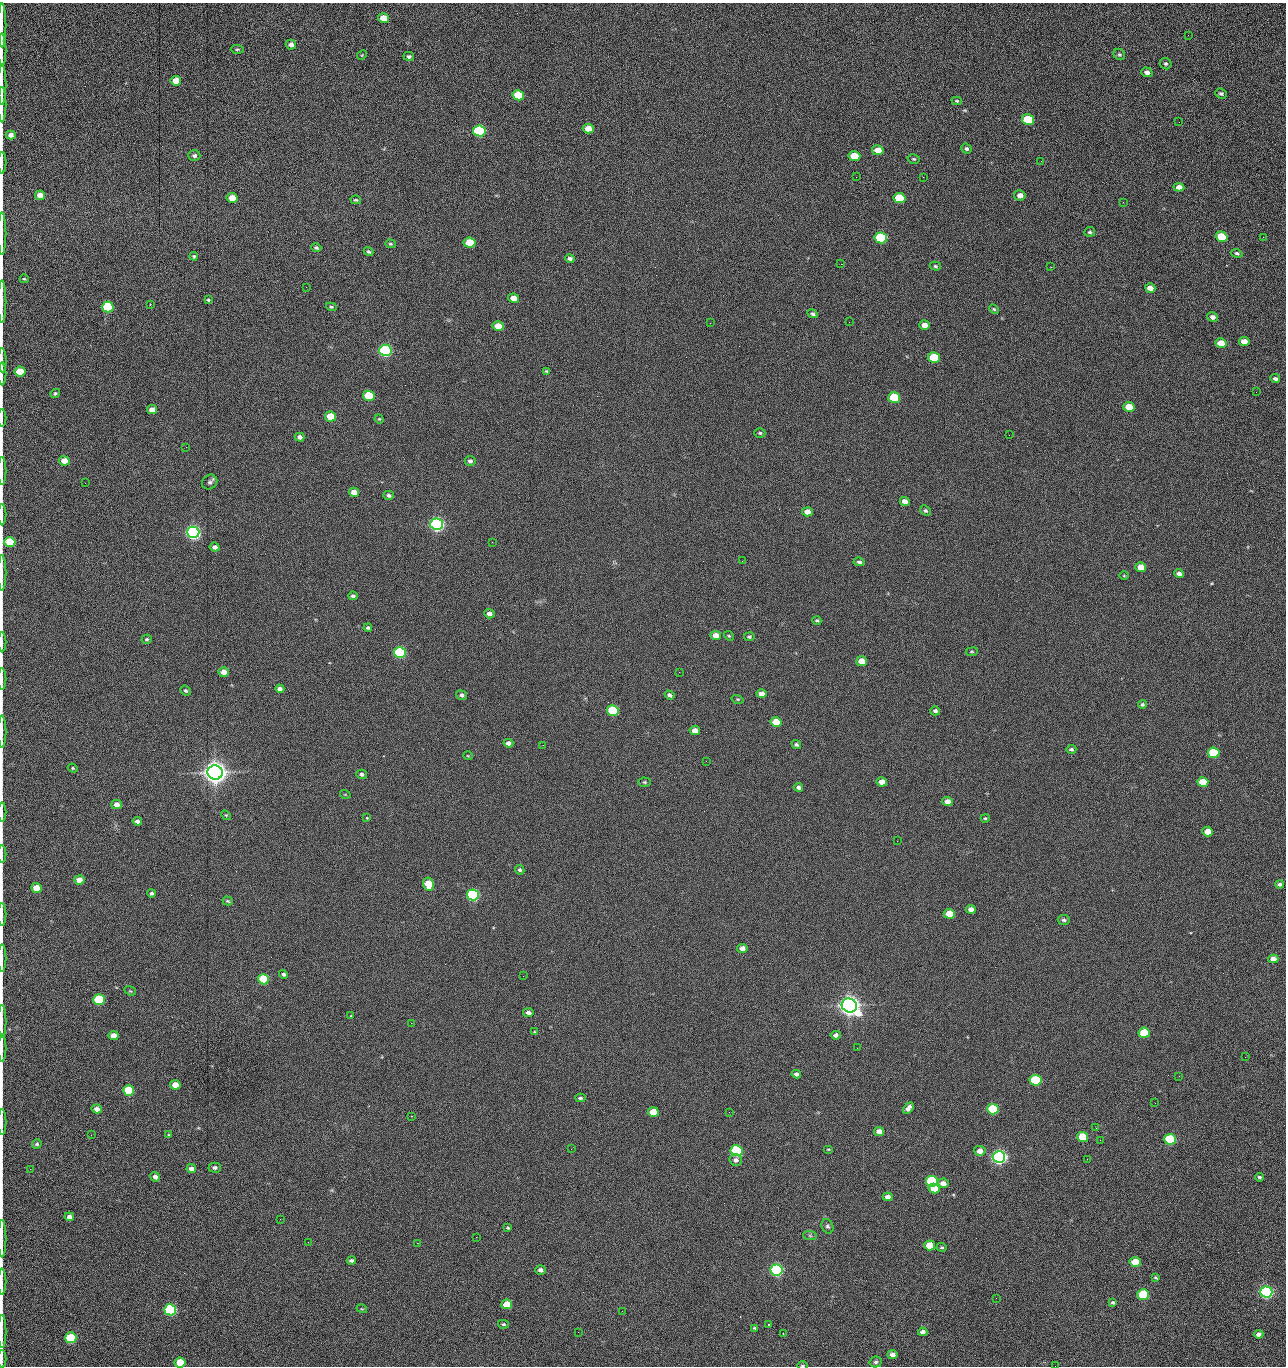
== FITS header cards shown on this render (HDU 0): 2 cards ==
NAXIS1  =                 1284 /fastest changing axis
NAXIS2  =                 1364 /next to fastest changing axis

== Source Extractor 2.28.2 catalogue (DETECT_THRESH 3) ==
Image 1284 x 1364 px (HDU 0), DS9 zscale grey, 1 PNG px = 1 image px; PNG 1288 x 1368 px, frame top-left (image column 1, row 1364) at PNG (2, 3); each listed source drawn as its Kron ellipse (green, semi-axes under 4 px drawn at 4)
Background 145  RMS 15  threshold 44.5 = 3 sigma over >= 5 px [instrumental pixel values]
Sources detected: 275; all 275 listed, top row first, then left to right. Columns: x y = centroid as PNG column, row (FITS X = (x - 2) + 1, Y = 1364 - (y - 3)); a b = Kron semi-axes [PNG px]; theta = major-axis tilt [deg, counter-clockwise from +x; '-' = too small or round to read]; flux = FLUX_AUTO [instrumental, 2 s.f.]
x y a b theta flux
383 18 6 4 -16 1.3e+04
2 25 22 2 90 3.9e+03
1188 35 2 2 - 9.1e+02
291 45 5 5 - 5.2e+03
237 49 6 4 -2 1.4e+03
2 50 17 2 90 2.8e+03
1119 54 6 5 - 1.9e+03
362 55 5 4 - 1.0e+03
409 56 5 4 - 2.4e+03
1166 64 6 5 - 1.8e+03
1147 72 5 4 - 4.6e+03
176 81 5 5 - 1.4e+04
2 84 20 2 90 3.4e+03
1221 94 6 5 - 2.0e+03
518 95 6 5 - 4.2e+04
957 101 5 4 - 1.2e+03
2 105 17 2 90 3.1e+03
1028 120 6 5 - 6.0e+04
1179 122 2 2 - 6.6e+02
588 129 6 4 -5 1.4e+04
479 131 6 5 - 1.6e+05
11 135 5 4 - 4.8e+03
966 149 5 4 - 2.1e+03
878 150 6 5 - 1.2e+04
194 156 6 5 - 2.4e+03
854 156 6 5 - 2.8e+04
914 159 6 4 -14 1.6e+03
1041 161 2 2 - 1.2e+03
2 163 11 2 90 1.9e+03
856 177 2 2 - 1.5e+03
923 177 2 2 - 1.2e+04
1179 187 5 4 - 6.3e+03
40 195 5 4 - 9.9e+03
1020 195 6 5 - 5.8e+03
232 198 5 5 - 2.0e+04
899 198 6 5 - 5.1e+04
356 200 5 4 - 1.4e+03
1123 202 2 2 - 5.9e+02
1090 232 5 4 - 1.5e+03
2 233 21 2 90 3.7e+03
1222 237 6 5 - 4.2e+04
1263 237 2 2 - 5.8e+02
881 238 6 5 - 1.0e+05
470 243 6 5 - 4.0e+04
390 244 5 4 - 1.3e+03
316 248 5 4 - 1.5e+03
369 252 5 4 - 1.7e+03
1237 253 6 4 -17 2.0e+03
194 256 4 4 - 1.3e+03
570 259 5 4 - 2.6e+03
841 264 2 2 - 1.8e+04
935 266 5 4 - 1.5e+03
1051 267 2 2 - 5.1e+02
24 279 4 3 - 1.0e+03
306 287 2 2 - 4.7e+02
1150 288 5 4 - 7.5e+03
513 298 5 4 - 9.1e+03
208 300 3 3 - 1.3e+03
2 302 21 2 90 3.3e+03
150 304 2 2 - 5.1e+02
108 307 6 5 - 1.0e+05
331 307 5 4 - 1.3e+03
994 309 5 4 - 1.3e+03
813 314 5 4 - 2.0e+03
1213 317 5 4 - 3.9e+03
849 322 2 2 - 5.0e+02
710 323 2 2 - 2.3e+03
925 325 5 4 - 7.5e+03
498 326 6 5 - 1.6e+04
1244 341 5 4 - 1.0e+04
1221 343 5 4 - 1.6e+04
385 350 6 5 - 3.0e+05
934 357 6 5 - 5.7e+04
2 360 12 3 -89 2.2e+03
547 371 4 3 - 1.3e+03
20 372 5 5 - 2.5e+04
2 374 11 2 90 1.9e+03
1275 379 5 4 - 2.5e+03
1256 392 2 2 - 6.2e+02
55 394 5 4 - 1.7e+03
369 396 6 5 - 3.7e+04
894 398 6 5 - 5.9e+04
1129 407 5 5 - 1.8e+04
152 410 5 4 - 8.2e+03
330 417 5 5 - 2.8e+04
2 418 9 2 90 1.4e+03
379 419 5 4 - 1.0e+03
760 433 5 4 - 1.5e+03
1009 435 2 2 - 2.3e+03
299 437 5 4 - 3.8e+03
186 447 2 2 - 1.9e+03
64 461 5 4 - 1.2e+04
470 461 5 5 - 2.5e+03
2 471 14 2 90 2.1e+03
210 482 8 7 - 2.8e+03
85 483 2 2 - 5.4e+02
354 492 5 4 - 9.4e+03
389 495 5 4 - 2.6e+03
905 501 5 4 - 5.8e+03
925 510 6 4 -41 2.0e+03
807 512 5 4 - 8.6e+03
2 514 11 2 90 2.1e+03
437 524 6 5 - 5.0e+05
193 532 6 5 - 5.4e+05
10 542 5 5 - 4.1e+04
492 542 2 2 - 1.8e+03
215 547 5 4 - 3.8e+03
742 561 2 2 - 5.8e+02
859 562 5 4 - 2.0e+03
1141 567 5 5 - 1.3e+04
2 573 18 2 90 2.9e+03
1179 574 5 4 - 3.7e+03
1124 576 4 3 - 8.0e+02
353 596 4 3 - 2.0e+03
489 614 5 4 - 4.1e+03
817 621 4 3 - 1.4e+03
368 628 4 3 - 1.9e+03
716 635 5 4 - 1.0e+04
729 636 5 4 - 1.2e+03
749 637 5 4 - 1.7e+03
147 639 5 4 - 1.7e+03
2 642 10 2 90 1.6e+03
972 652 6 3 7 1.1e+03
400 653 6 5 - 1.6e+05
862 661 5 4 - 1.4e+04
224 672 5 4 - 7.5e+03
679 672 2 2 - 1.1e+03
2 679 11 2 90 1.9e+03
280 689 4 4 - 4.0e+03
185 691 5 4 - 1.8e+03
762 694 5 4 - 5.8e+03
462 695 5 4 - 2.4e+03
669 695 5 4 - 2.5e+03
738 699 6 4 -18 1.1e+03
1142 704 4 4 - 1.7e+03
613 711 6 5 - 8.4e+04
935 711 5 4 - 2.5e+03
776 722 5 5 - 2.7e+04
695 731 5 4 - 7.6e+03
2 732 16 2 90 2.9e+03
508 743 5 4 - 4.2e+03
796 744 5 4 - 1.8e+03
543 745 2 2 - 2.1e+03
1071 749 5 4 - 1.9e+03
1214 753 6 5 - 7.6e+04
468 756 5 3 - 7.9e+02
706 761 2 2 - 1.4e+03
73 768 5 4 - 1.1e+03
215 772 7 7 - 1.7e+06
362 774 5 4 - 2.5e+03
645 782 6 4 -2 1.5e+03
882 782 5 4 - 1.0e+04
1203 782 5 5 - 2.5e+04
798 787 5 4 - 2.9e+03
345 794 5 3 - 8.2e+02
947 802 5 4 - 7.8e+03
117 804 5 4 - 6.7e+03
2 812 9 2 90 1.9e+03
226 815 5 4 - 1.2e+03
367 818 3 3 - 1.9e+03
985 818 4 3 - 1.2e+03
137 821 4 4 - 3.7e+03
1208 831 5 5 - 1.5e+04
897 841 2 2 - 1.3e+03
2 854 9 2 90 1.3e+03
520 870 5 4 - 1.9e+03
79 880 5 4 - 1.2e+04
428 884 6 5 - 2.7e+04
1280 884 4 4 - 1.9e+03
36 888 5 5 - 1.6e+04
151 893 4 4 - 1.8e+03
473 895 6 5 - 2.4e+05
228 901 5 4 - 1.5e+03
971 909 5 4 - 5.5e+03
949 914 5 5 - 1.9e+04
2 915 11 2 90 1.9e+03
1064 920 6 5 - 2.1e+03
742 948 5 4 - 6.0e+03
2 958 14 2 90 2.3e+03
1273 959 5 4 - 7.3e+03
284 974 4 4 - 1.8e+03
523 976 2 2 - 1.3e+03
263 979 5 5 - 6.0e+04
130 991 6 4 -21 1.3e+03
99 1000 5 5 - 7.5e+04
849 1005 8 7 - 1.4e+06
528 1013 5 4 - 4.2e+03
351 1016 3 2 - 1.0e+03
2 1021 16 2 90 2.9e+03
411 1023 2 2 - 3.6e+03
535 1032 3 3 - 1.0e+03
1144 1033 5 5 - 4.8e+04
836 1035 5 4 - 3.6e+03
114 1036 5 4 - 1.0e+04
2 1048 13 2 90 2.2e+03
857 1048 2 2 - 8.7e+02
1245 1057 3 2 - 1.2e+03
796 1074 5 4 - 3.3e+03
1179 1076 2 2 - 1.8e+03
1035 1080 6 5 - 8.8e+04
175 1085 5 4 - 1.2e+04
129 1090 5 5 - 6.5e+04
580 1098 5 4 - 1.8e+03
1155 1103 2 2 - 5.8e+02
908 1108 6 4 49 4.5e+03
97 1109 5 4 - 5.4e+03
993 1109 6 5 - 7.2e+04
653 1112 5 5 - 2.0e+04
729 1112 2 2 - 6.5e+02
411 1116 3 2 - 6.0e+02
2 1122 13 2 90 2.1e+03
1096 1128 2 2 - 4.9e+02
879 1131 5 4 - 6.9e+03
91 1135 3 2 - 1.8e+03
169 1135 4 3 - 1.0e+03
1082 1137 5 5 - 3.1e+04
1170 1139 6 5 - 9.9e+04
1100 1140 3 2 - 1.8e+03
37 1144 5 4 - 1.6e+03
571 1149 2 2 - 6.8e+02
828 1149 5 3 - 9.5e+02
736 1151 6 5 - 1.5e+05
980 1151 5 5 - 7.6e+03
999 1157 6 5 - 6.3e+05
1087 1159 3 2 - 1.4e+03
736 1160 6 5 - 3.2e+03
215 1168 6 5 - 2.6e+03
30 1169 3 2 - 1.6e+03
191 1169 5 4 - 4.4e+03
155 1177 5 4 - 3.6e+03
1259 1177 4 4 - 1.8e+03
932 1181 6 5 - 1.5e+05
943 1183 5 4 - 6.2e+03
934 1189 5 5 - 1.6e+04
888 1197 5 4 - 4.3e+03
69 1217 5 4 - 4.4e+03
280 1219 2 2 - 1.4e+03
827 1226 7 5 -66 2.2e+03
508 1228 4 3 - 1.3e+03
810 1236 7 4 -2 1.8e+03
476 1237 2 2 - 5.0e+03
2 1238 19 2 90 3.1e+03
308 1242 2 2 - 1.1e+03
417 1243 2 2 - 3.5e+03
930 1245 5 5 - 1.9e+04
942 1247 5 4 - 1.4e+03
351 1261 4 3 - 2.6e+03
1135 1262 6 5 - 2.7e+04
540 1270 5 4 - 3.3e+03
777 1270 6 5 - 3.1e+05
1155 1278 4 3 - 1.3e+03
2 1282 13 2 90 2.2e+03
1266 1292 6 5 - 3.6e+05
1143 1295 6 5 - 7.8e+04
996 1298 2 2 - 1.9e+03
1113 1302 4 4 - 1.5e+03
507 1304 5 5 - 1.7e+04
362 1309 5 3 - 9.1e+02
170 1310 6 5 - 2.4e+05
622 1311 2 2 - 4.9e+02
503 1324 5 4 - 1.5e+03
768 1324 2 2 - 6.1e+02
754 1328 4 3 - 1.2e+03
2 1331 16 2 90 3.0e+03
578 1332 2 2 - 2.2e+03
923 1332 5 4 - 3.9e+03
783 1333 2 2 - 8.9e+02
1259 1334 5 4 - 4.9e+03
71 1338 5 5 - 9.2e+04
892 1355 5 4 - 6.5e+03
2 1359 9 2 90 1.1e+03
876 1362 6 5 - 2.1e+03
180 1363 5 5 - 3.0e+04
802 1366 5 3 - 1.1e+03
1055 1366 2 2 - 1.1e+03
At the frame edge (FLAGS 8, measured only in part): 32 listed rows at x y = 2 25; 2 50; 2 84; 2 105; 11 135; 2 163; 2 233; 2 302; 2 360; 2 374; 2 418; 2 471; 2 514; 10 542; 2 573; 2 642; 2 679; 2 732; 2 812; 2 854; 2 915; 2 958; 2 1021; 2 1048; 2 1122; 2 1238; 2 1282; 2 1331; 2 1359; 180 1363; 802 1366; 1055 1366

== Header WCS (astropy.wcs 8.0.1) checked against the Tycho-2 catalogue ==
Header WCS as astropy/WCSLIB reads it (CRVAL/CRPIX/CD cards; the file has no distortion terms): RA---TAN/DEC--TAN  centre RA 15:41:40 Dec +51:59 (235.42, +51.98 deg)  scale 1.26 arcsec/px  FOV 26.9' x 28.5'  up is +92 deg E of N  parity flipped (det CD > 0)
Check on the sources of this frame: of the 60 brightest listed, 11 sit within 2.0 arcsec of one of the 11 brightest Tycho-2 stars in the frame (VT <= 12.29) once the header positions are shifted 0.26 arcsec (0.26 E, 0.01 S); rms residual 1.15 arcsec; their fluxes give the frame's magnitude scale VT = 25.23 - 2.5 log10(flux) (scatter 0.20 mag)
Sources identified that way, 11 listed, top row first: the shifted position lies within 2.0 arcsec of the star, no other Tycho-2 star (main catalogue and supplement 1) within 4.0 arcsec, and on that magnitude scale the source's flux lands within +1.5 / -3 mag of the star's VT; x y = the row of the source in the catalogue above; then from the Tycho-2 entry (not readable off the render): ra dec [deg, ICRS J2000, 3 dp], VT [Tycho-2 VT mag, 2 dp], TYC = Tycho-2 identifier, HIP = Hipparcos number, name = IAU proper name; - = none
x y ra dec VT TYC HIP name
385 350 235.614 +52.064 11.61 3489-1132-1 - -
437 524 235.514 +52.049 11.19 3489-1407-1 - -
193 532 235.515 +52.133 11.12 3489-1380-1 - -
215 772 235.378 +52.130 9.31 3489-1322-1 76850 -
473 895 235.303 +52.042 11.52 3489-958-1 - -
849 1005 235.232 +51.912 9.59 3489-824-1 - -
999 1157 235.143 +51.862 10.97 3489-1016-1 - -
932 1181 235.131 +51.886 12.29 3489-908-1 - -
777 1270 235.084 +51.941 11.45 3489-1346-1 - -
1266 1292 235.062 +51.771 11.53 3489-1453-1 - -
170 1310 235.075 +52.152 11.74 3489-912-1 - -